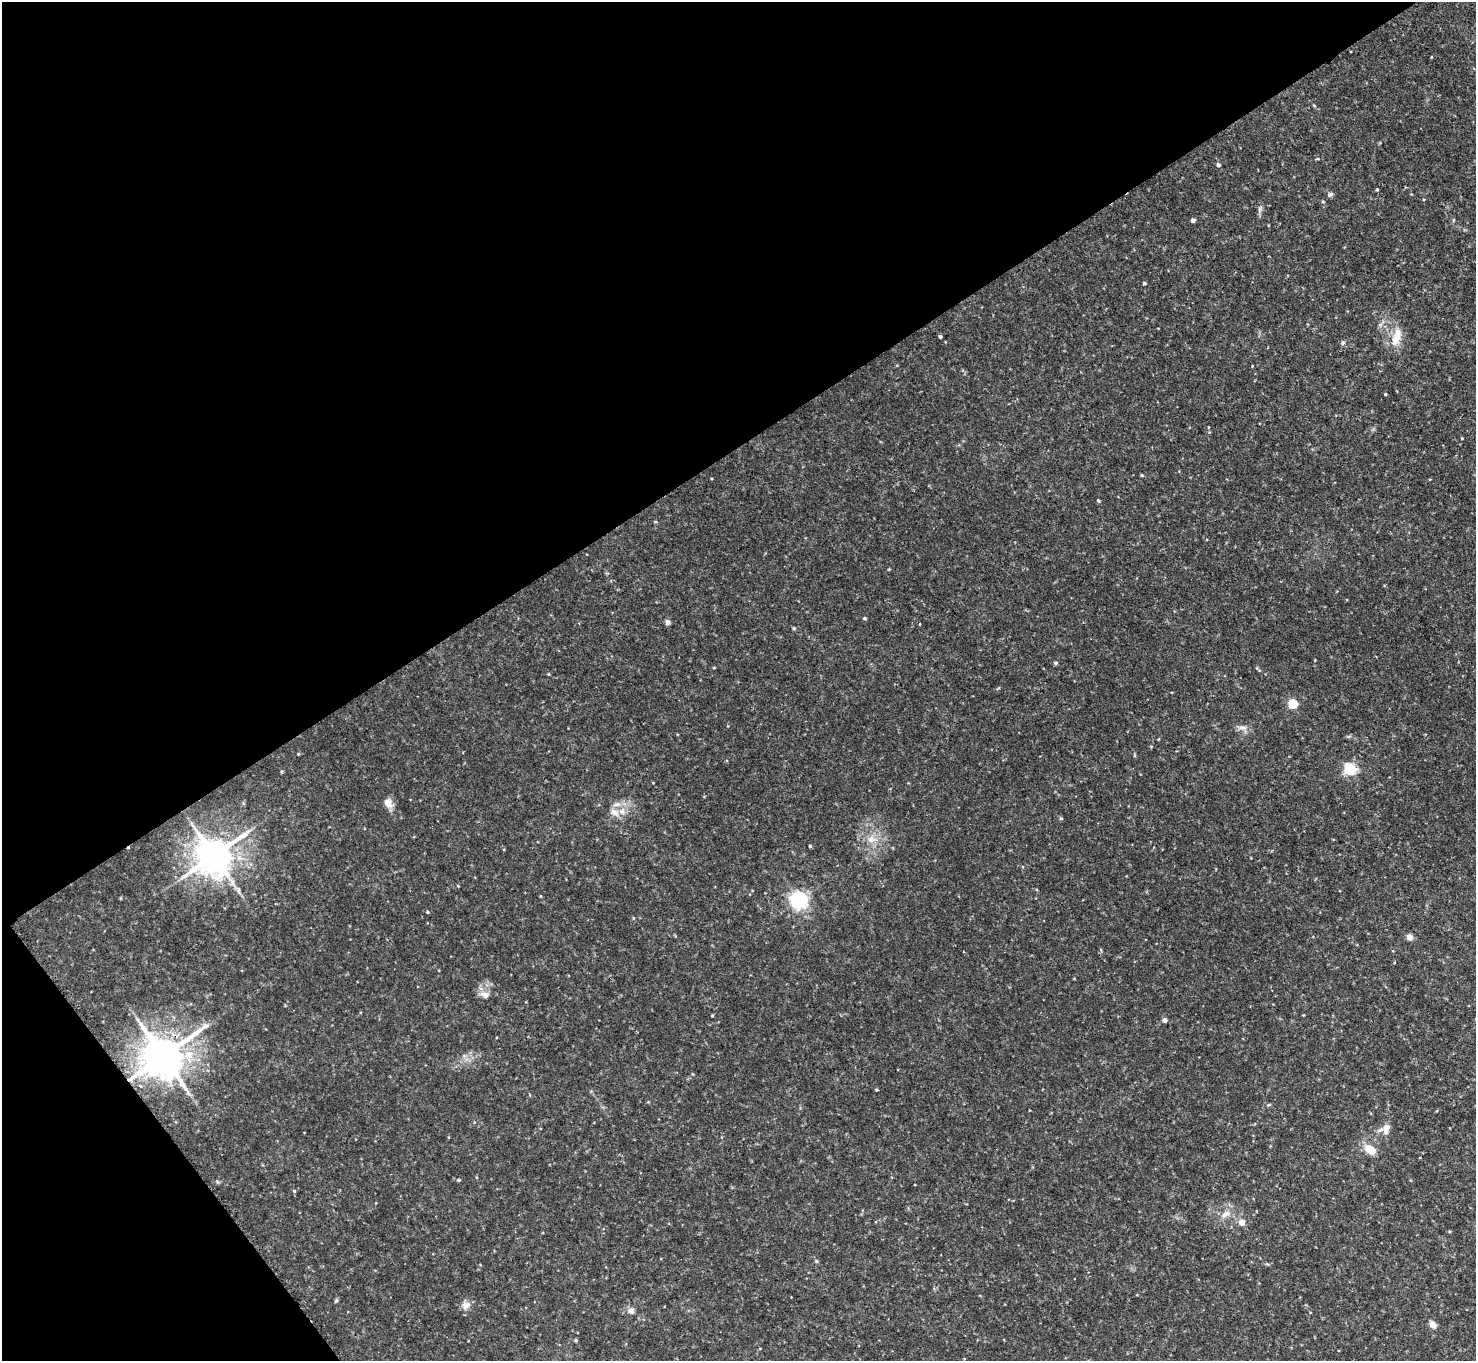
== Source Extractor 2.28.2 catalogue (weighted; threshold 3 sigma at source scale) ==
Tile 5 of 4 x 4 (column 1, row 2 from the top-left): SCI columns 109-1582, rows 3237-4595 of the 6111 x 6115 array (HDU 1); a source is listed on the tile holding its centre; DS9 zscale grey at full resolution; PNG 1478 x 1363 px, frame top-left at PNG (2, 2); no overlay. Shown black and unused: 37% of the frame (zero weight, under 2 of 3 exposures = <1% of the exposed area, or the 3 px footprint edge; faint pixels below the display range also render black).
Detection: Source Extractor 2.28.2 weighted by HDU 2 'WHT'; one run over the whole footprint, this tile lists its part. Background 0.0889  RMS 0.0077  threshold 0.0348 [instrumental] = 3 sigma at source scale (4.5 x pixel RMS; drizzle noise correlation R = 1.50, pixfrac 1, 0.05/0.05 arcsec/px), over >= 5 px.
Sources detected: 61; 1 cosmic-ray / hot-pixel residue — not listed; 3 inside a brighter listed object's ellipse — not listed separately; the other 57 listed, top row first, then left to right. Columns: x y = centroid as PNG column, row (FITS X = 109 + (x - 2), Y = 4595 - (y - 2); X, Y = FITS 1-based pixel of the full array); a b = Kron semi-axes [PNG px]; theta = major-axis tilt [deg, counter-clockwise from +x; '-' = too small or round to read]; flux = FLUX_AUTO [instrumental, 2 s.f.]
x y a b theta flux
1314 105 5 3 - 0.66
1218 165 5 4 - 1.8
1377 189 3 3 - 1.1
1330 194 7 6 - 1.7
1323 202 5 3 - 0.71
1260 210 9 4 72 1.8
1193 220 4 4 - 3
1144 283 4 4 - 1.3
940 336 4 3 - 1.2
1396 337 27 11 71 12
1342 343 6 4 70 1.2
1385 394 3 3 - 0.75
1142 475 4 3 - 0.81
1098 500 4 3 - 0.8
889 569 4 3 - 0.67
864 618 4 4 - 1.1
667 622 7 7 - 1.9
919 624 3 3 - 0.96
794 628 5 4 - 0.79
1055 663 5 4 - 1.3
549 674 5 3 - 0.67
1293 704 5 5 - 39
1243 727 13 6 -5 3.6
1151 746 4 3 - 0.55
298 754 4 3 - 0.69
1350 769 5 5 - 95
282 772 3 3 - 1.4
388 803 12 10 -59 6.1
614 812 13 9 -30 5.5
1061 818 5 3 - 0.79
871 839 11 10 - 6.5
810 846 3 3 - 0.81
214 856 11 10 - 2000
540 896 4 3 - 0.58
799 900 6 6 - 300
427 912 4 3 - 0.74
1410 937 5 4 - 8.8
485 995 12 9 -20 4.9
712 1016 5 3 - 0.58
1165 1020 4 4 - 4.3
163 1056 12 11 - 2700
140 1086 4 3 - 2
877 1090 4 3 - 0.8
1268 1105 5 3 - 0.82
1387 1127 12 9 39 4.6
1370 1149 14 8 -38 11
1420 1157 3 2 - 0.6
459 1180 4 3 - 1.1
294 1191 5 4 - 0.83
1225 1214 14 7 23 5.3
1242 1222 5 5 - 7.4
816 1261 6 4 -89 0.97
336 1300 6 5 - 0.96
466 1305 11 10 - 5
631 1311 8 8 - 3.3
1433 1325 9 7 -34 3.8
576 1340 6 4 90 0.76
Overlapping masked pixels (flux is a lower limit): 1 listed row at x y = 163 1056